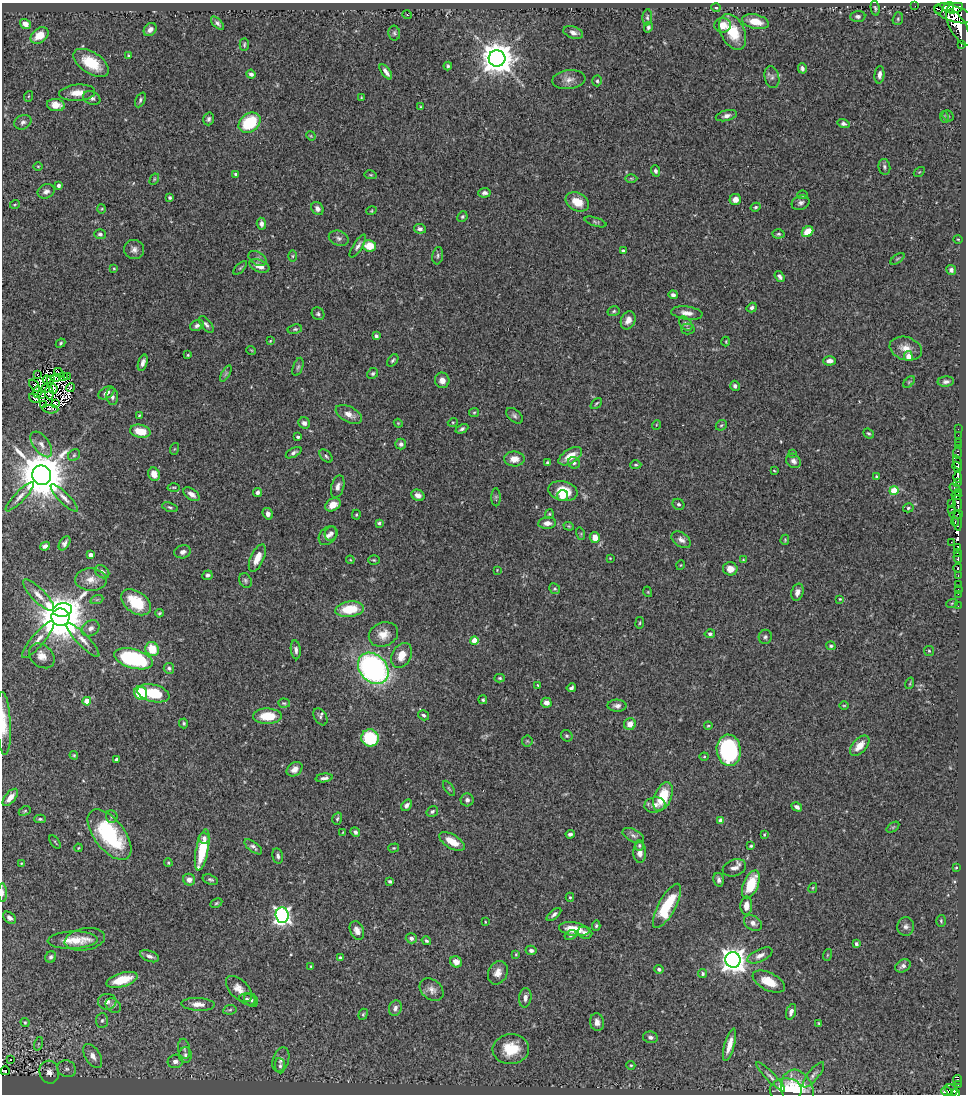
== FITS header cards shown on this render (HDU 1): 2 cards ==
NAXIS1  =                  964
NAXIS2  =                 1092

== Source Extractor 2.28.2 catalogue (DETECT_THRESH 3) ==
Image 964 x 1092 px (HDU 1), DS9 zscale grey, 1 PNG px = 1 image px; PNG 968 x 1096 px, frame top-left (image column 1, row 1092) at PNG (2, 3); each listed source drawn as its Kron ellipse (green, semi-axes under 4 px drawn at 4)
Background 0.787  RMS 0.026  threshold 0.0783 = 3 sigma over >= 5 px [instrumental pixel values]
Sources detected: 433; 12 with non-positive FLUX_AUTO (blend fragments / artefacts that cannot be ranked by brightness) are neither listed nor drawn; the other 421 listed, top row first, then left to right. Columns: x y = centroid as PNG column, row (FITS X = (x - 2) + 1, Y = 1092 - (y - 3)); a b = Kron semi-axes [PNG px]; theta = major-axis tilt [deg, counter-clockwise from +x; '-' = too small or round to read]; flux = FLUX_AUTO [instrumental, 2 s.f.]
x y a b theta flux
915 6 2 2 - 6.2
949 7 6 5 - 240
716 8 4 4 - 3.6
875 8 7 3 -78 3
955 8 8 5 18 790
938 9 3 2 - 110
953 13 20 8 -18 1500
407 15 5 3 - 1.2
858 16 7 5 3 4.8
647 17 8 4 86 3.7
898 19 6 5 - 2.8
755 22 14 7 -12 25
217 23 8 4 -47 5
25 24 6 4 -38 11
722 25 8 7 - 23
648 27 5 4 - 3.4
958 27 20 8 -60 3000
150 29 7 5 47 7.9
733 32 19 12 -64 48
394 33 7 5 -80 3.6
573 33 10 6 -19 8.7
39 35 10 7 37 32
244 45 6 4 88 2.8
961 45 4 2 - 33
128 56 3 3 - 1.9
497 58 8 8 - 3800
91 63 20 10 -32 56
448 66 4 3 - 2.7
802 68 5 4 - 4.6
386 72 9 3 -53 8.9
251 74 4 4 - 4.7
879 75 9 5 84 8.4
772 77 11 7 -77 6.7
569 80 16 9 6 14
597 81 5 4 - 3
77 93 18 8 4 20
29 96 5 3 - 1.4
361 97 4 2 - 1.3
92 98 9 6 -24 5.7
140 100 8 4 64 3.9
56 105 9 6 -9 18
420 107 4 2 - 1.6
726 116 11 5 14 7.2
948 116 6 5 - 2.3
944 117 6 3 -73 1.8
209 119 6 5 - 4.5
23 122 9 7 25 5.9
250 123 12 9 38 84
843 124 6 4 -17 4.2
311 136 5 4 - 1.7
38 166 4 3 - 1.4
884 167 8 6 -78 4.1
655 171 5 4 - 5
919 172 6 4 33 1.9
236 174 4 4 - 3.3
371 175 6 4 -11 2.1
631 178 6 4 -1 2.4
154 179 6 4 61 2.2
58 186 4 3 - 6
46 191 9 7 22 7.2
484 193 6 4 5 5.1
803 195 5 4 - 2.4
170 198 3 3 - 4
735 199 5 5 - 13
577 202 12 8 -29 29
801 203 9 7 24 6.5
15 204 5 3 - 1.7
756 207 5 4 - 2.8
317 208 7 5 -54 7
102 209 5 3 - 1.7
371 211 5 3 - 1.6
462 217 5 5 - 2.9
595 222 11 4 -17 3.3
261 224 6 4 -86 6.7
420 229 6 4 -9 5.2
808 232 6 5 - 25
100 234 6 4 -19 3.7
779 234 6 4 2 3
339 238 10 7 -21 7.1
958 239 5 3 - 1.4
358 246 13 4 57 6.8
369 246 6 6 - 32
134 250 10 9 - 9.1
623 251 4 3 - 4.8
293 256 6 4 90 2.2
438 256 8 5 82 4.2
258 258 10 6 -31 5.8
897 259 8 4 35 2.8
259 266 11 6 -21 13
240 268 8 3 45 2.4
114 269 4 3 - 1.6
951 270 5 5 - 5.6
780 276 6 4 -54 4.9
673 295 5 4 - 4.5
752 308 5 4 - 4.4
614 311 6 4 17 2.8
687 313 16 6 -7 12
318 314 7 6 - 4
628 320 9 7 66 13
686 323 8 5 -51 4.3
206 324 10 5 -51 5
197 326 7 5 27 5.4
295 329 7 5 9 3.1
688 329 7 5 0 3.5
376 336 4 3 - 4
270 341 4 3 - 1.6
726 342 5 2 - 1.5
61 343 5 3 - 2.1
906 349 16 11 -18 20
251 350 5 3 - 1.4
188 355 4 3 - 1.7
908 356 5 4 - 19
393 360 7 4 50 3.3
830 361 6 4 2 11
143 363 8 4 73 7.9
298 367 9 5 71 3.9
59 373 5 2 - 1.4
373 373 6 5 - 3.2
226 374 9 4 59 3.6
38 375 3 2 - 3.3
63 377 3 2 - 0.66
67 377 2 2 - 1.3
56 378 4 2 - 1
51 379 4 3 - 1.3
47 380 4 3 - 3.8
442 380 8 7 - 10
909 382 7 4 45 2.4
946 382 8 5 5 6.1
34 385 7 3 -53 2.1
735 386 5 4 - 5.1
71 388 4 3 - 5.5
45 389 3 2 - 3
53 389 5 2 - 1.6
37 392 6 2 80 1.4
49 393 7 3 -85 0.87
106 393 9 5 31 7.4
41 394 3 3 - 0.56
112 396 9 5 -83 7.2
34 398 6 2 -34 3.3
55 403 4 3 - 0.44
596 403 7 3 41 2.3
44 405 2 2 - 1.6
50 409 8 2 -5 0.088
474 413 5 4 - 2.1
349 414 14 7 -27 15
139 415 3 3 - 1.6
514 416 10 6 -40 5.2
453 422 5 3 - 1.7
304 423 6 5 - 6.9
398 423 4 3 - 1.6
656 425 5 3 - 1.5
721 425 6 5 - 2.5
462 429 7 4 26 4.4
958 429 2 2 - 11
140 431 10 6 -11 35
869 433 6 4 -40 2.9
958 435 2 2 - 9.1
298 437 4 3 - 2.9
958 442 2 2 - 2.9
41 444 15 8 -54 12
401 444 5 5 - 6.5
958 446 2 2 - 12
174 449 6 4 70 1.8
294 453 8 4 28 4.8
792 453 3 3 - 1.4
957 453 6 3 90 45
74 455 6 5 - 3.1
326 456 8 5 -45 3.7
570 456 13 7 33 27
514 459 10 7 -2 18
793 461 8 6 -43 7.4
957 462 7 4 -72 340
547 463 4 3 - 2.5
574 463 6 5 - 4.1
636 465 6 4 1 2.3
957 467 5 4 - 650
774 471 4 2 - 1.3
154 474 7 5 -65 19
42 475 10 9 - 9600
876 476 4 3 - 2.1
957 477 5 3 - 580
958 482 3 3 - 200
174 487 6 3 0 2
338 487 11 6 74 8.6
955 488 5 3 - 240
563 491 15 10 -12 45
894 491 4 4 - 49
258 492 4 4 - 4.6
958 492 3 2 - 32
191 494 9 5 -35 10
418 495 7 5 -29 8.5
562 496 5 5 - 10
956 496 5 4 - 160
20 497 20 5 46 10
496 497 9 4 -90 3.1
64 498 18 5 -45 11
951 503 3 2 - 23
958 503 8 3 -86 550
678 504 6 5 - 4.4
333 505 8 6 30 15
170 507 8 4 -18 3.5
908 508 5 4 - 3.5
951 509 3 2 - 53
268 514 6 4 -59 9.5
549 514 4 4 - 2
356 515 5 4 - 2
956 515 7 2 10 28
958 521 10 4 -86 89
955 522 4 2 - 140
379 523 4 4 - 3.4
547 523 9 5 4 9.1
569 526 5 4 - 2
331 533 7 6 - 5.7
581 534 6 4 -73 2.1
328 536 10 8 49 8.9
595 538 5 5 - 17
681 540 11 7 -35 8.6
785 540 5 4 - 1.8
951 542 2 2 - 16
64 543 8 5 57 5.8
45 546 5 4 - 5.2
957 547 3 2 - 13
183 552 8 6 13 7
957 552 4 3 - 170
90 555 4 4 - 12
958 557 5 3 - 360
257 558 15 6 66 18
610 558 3 2 - 1.2
350 560 4 4 - 1.5
374 560 6 4 -4 2.3
743 560 4 3 - 1.4
681 565 5 3 - 1.4
958 568 4 3 - 60
730 569 7 6 - 16
497 570 3 3 - 1.1
102 572 8 6 -39 5.6
207 575 5 4 - 4.1
958 575 3 2 - 47
91 580 16 11 -2 19
245 581 8 6 -65 4
958 585 3 2 - 13
555 589 5 5 - 3.2
958 589 2 2 - 7.2
648 592 5 3 - 1.5
797 592 9 6 73 8.4
958 594 2 2 - 3.7
39 595 21 6 -45 15
97 599 6 4 20 2.7
840 599 3 2 - 1.4
136 602 17 11 -34 63
952 603 6 3 19 1.8
958 606 2 2 - 5.7
350 609 14 7 7 54
63 610 10 6 8 420
159 613 4 3 - 2.2
60 617 9 8 - 8600
640 623 6 3 82 1.9
91 628 9 7 34 7.9
383 634 15 11 21 21
710 634 5 4 - 4.5
765 637 7 6 - 4
38 639 24 6 49 15
83 640 23 6 -46 14
474 640 4 4 - 35
831 646 5 4 - 2.9
152 649 7 6 - 42
296 650 9 5 -82 5.8
929 651 5 5 - 2.3
402 655 13 9 62 24
42 656 14 11 -42 16
133 659 20 9 -16 200
169 668 5 5 - 4
373 668 17 13 -47 460
500 678 5 4 - 2.6
910 683 6 3 72 2
538 685 3 3 - 1.7
571 688 4 3 - 3.4
141 693 7 6 - 58
153 693 16 8 -13 66
483 700 4 4 - 2.8
87 701 4 4 - 44
284 703 6 4 -5 2.5
546 703 5 5 - 10
844 705 5 3 - 1.6
617 706 9 6 -1 6.6
423 715 6 4 -34 3.5
267 716 14 7 -1 44
320 717 9 6 -58 5
4 723 31 7 -87 28
184 723 5 4 - 3
630 724 6 5 - 16
708 726 4 4 - 1.8
567 736 6 5 - 3.2
370 738 9 8 - 100
527 741 5 5 - 2.5
860 746 12 7 47 20
729 750 16 12 -83 230
74 755 4 3 - 1.9
704 757 4 4 - 2
116 759 4 3 - 3.3
295 769 8 6 37 9.9
324 778 8 4 7 6.3
449 788 8 3 -56 2.4
10 797 10 5 51 18
663 797 15 8 67 58
467 800 6 6 - 5.7
406 805 6 4 51 6.4
655 805 10 7 8 11
797 807 5 4 - 6.5
25 811 6 4 27 2.4
432 811 6 5 - 3.7
112 816 6 5 - 3.8
40 819 6 4 -1 2.8
337 819 6 4 73 3
721 820 4 4 - 16
893 827 7 4 36 2.4
343 832 3 2 - 1.3
355 832 5 4 - 4.7
570 834 4 3 - 4.1
109 835 30 15 -52 160
633 835 11 6 -27 7.2
764 835 3 2 - 1.8
204 838 5 5 - 6.5
452 841 14 7 -30 27
55 842 7 3 -56 2
639 846 5 4 - 2.9
751 846 3 3 - 2.3
253 847 10 5 -38 5.6
78 848 4 3 - 1.7
394 848 5 4 - 2.2
202 850 21 6 78 68
640 853 10 6 -89 11
278 856 8 5 -76 5.4
21 863 3 2 - 1.3
168 863 4 3 - 1.9
734 868 12 8 21 11
956 868 4 3 - 1.6
189 880 6 6 - 8.9
210 880 8 4 -18 3.3
719 880 7 5 -78 5.5
390 881 4 3 - 3.3
751 884 15 7 67 62
813 888 5 4 - 1.9
2 893 9 3 90 3.5
570 897 4 4 - 2.4
216 903 6 4 27 2.4
667 906 25 8 62 87
746 906 9 6 87 17
554 914 8 4 39 5.1
282 915 7 6 - 630
9 918 7 5 -40 6.8
941 921 6 5 - 2.7
485 922 3 2 - 1.5
753 923 10 7 -33 8.2
596 926 5 4 - 2.8
906 926 9 8 - 7.8
574 929 15 7 -8 33
357 930 10 6 -66 12
585 933 7 5 -23 6.9
570 935 6 4 30 3.5
411 938 5 5 - 6.2
85 939 20 11 10 18
73 940 25 8 2 28
426 941 5 4 - 3.1
856 944 4 3 - 3.8
531 950 5 4 - 4.5
516 954 4 4 - 1.7
760 955 13 6 25 9.6
827 955 6 3 71 1.8
150 956 10 5 -21 6.9
51 957 6 5 - 4.1
340 958 4 4 - 3.1
733 960 8 7 - 1700
456 962 6 5 - 18
903 966 8 6 29 6.3
311 967 4 3 - 2.3
659 969 4 4 - 4
498 973 12 9 66 14
703 974 4 4 - 3.3
122 980 16 7 17 49
769 981 17 9 -26 33
239 989 16 9 -46 17
432 990 13 10 -39 11
525 998 10 6 84 8.1
248 999 8 5 -19 5.1
251 1000 8 6 -42 4.9
107 1002 9 8 - 8.6
198 1004 16 6 -2 15
113 1006 8 6 -37 4.9
395 1008 8 6 70 7
230 1010 7 4 9 2.7
791 1012 8 4 71 8.7
363 1014 6 4 68 2.5
102 1020 7 6 - 4.5
597 1022 9 7 -79 11
25 1023 5 3 - 2.1
819 1024 4 3 - 2.4
650 1037 7 6 - 6
38 1044 7 4 71 3
729 1045 17 5 74 20
184 1049 10 6 -81 6
511 1049 18 14 4 50
185 1055 7 6 - 5.7
93 1056 13 7 -58 16
11 1060 3 3 - 3.7
281 1060 13 8 71 10
175 1061 7 6 - 9.9
631 1065 4 4 - 1.9
280 1066 7 5 -85 4.9
67 1069 10 8 -22 8.2
5 1071 4 2 - 14
49 1072 11 9 -77 13
813 1075 15 5 51 6.6
770 1077 20 4 -45 8.5
958 1080 5 3 - 86
958 1084 3 2 - 35
786 1090 16 12 0 57
951 1090 6 5 - 400
798 1091 21 15 -70 74
947 1092 5 4 - 270
956 1093 4 4 - 260
At the frame edge (FLAGS 8, measured only in part): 4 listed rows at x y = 4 723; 2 893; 947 1092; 956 1093
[12 non-positive-flux detections neither listed nor drawn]